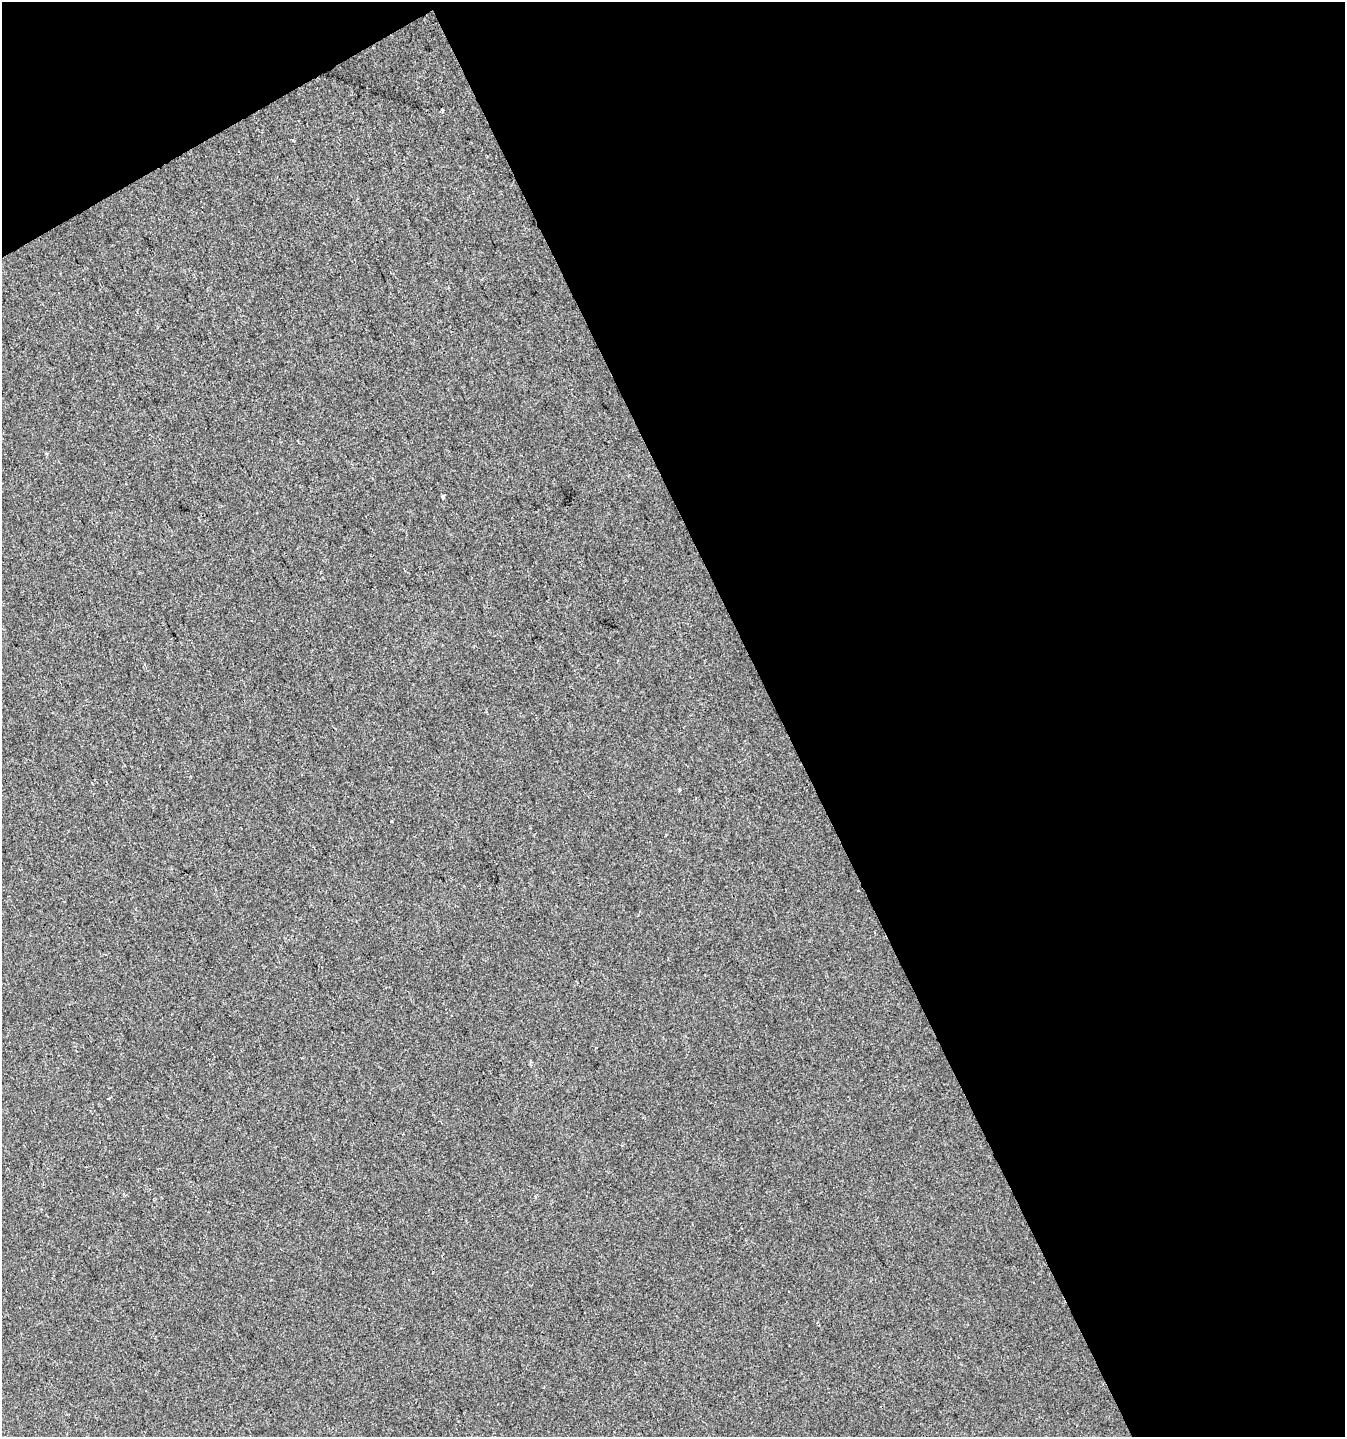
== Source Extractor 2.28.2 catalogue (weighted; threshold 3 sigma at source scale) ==
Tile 2 of 2 x 2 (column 2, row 1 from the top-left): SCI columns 1418-2760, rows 1436-2870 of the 2818 x 2871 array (HDU 1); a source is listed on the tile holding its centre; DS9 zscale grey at full resolution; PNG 1347 x 1439 px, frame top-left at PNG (2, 2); no overlay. Shown black and unused: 45% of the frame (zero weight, under 2 of 3 exposures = <1% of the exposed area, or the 3 px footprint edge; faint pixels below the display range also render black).
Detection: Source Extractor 2.28.2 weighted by HDU 2 'WHT'; one run over the whole footprint, this tile lists its part. Background 1.14e-04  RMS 0.0044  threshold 0.02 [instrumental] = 3 sigma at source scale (4.5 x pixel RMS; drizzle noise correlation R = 1.50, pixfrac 1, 0.0396/0.0396 arcsec/px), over >= 5 px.
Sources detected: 6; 1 cosmic-ray / hot-pixel residue — not listed; the other 5 listed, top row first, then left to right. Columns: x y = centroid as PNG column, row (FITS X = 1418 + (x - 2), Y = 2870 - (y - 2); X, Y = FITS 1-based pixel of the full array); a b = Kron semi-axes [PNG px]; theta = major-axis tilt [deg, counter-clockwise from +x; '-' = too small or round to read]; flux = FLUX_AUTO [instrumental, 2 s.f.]
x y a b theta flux
442 110 3 3 - 0.95
46 453 4 3 - 0.5
443 497 5 3 - 1.1
391 821 3 3 - 0.71
535 1197 4 3 - 0.45